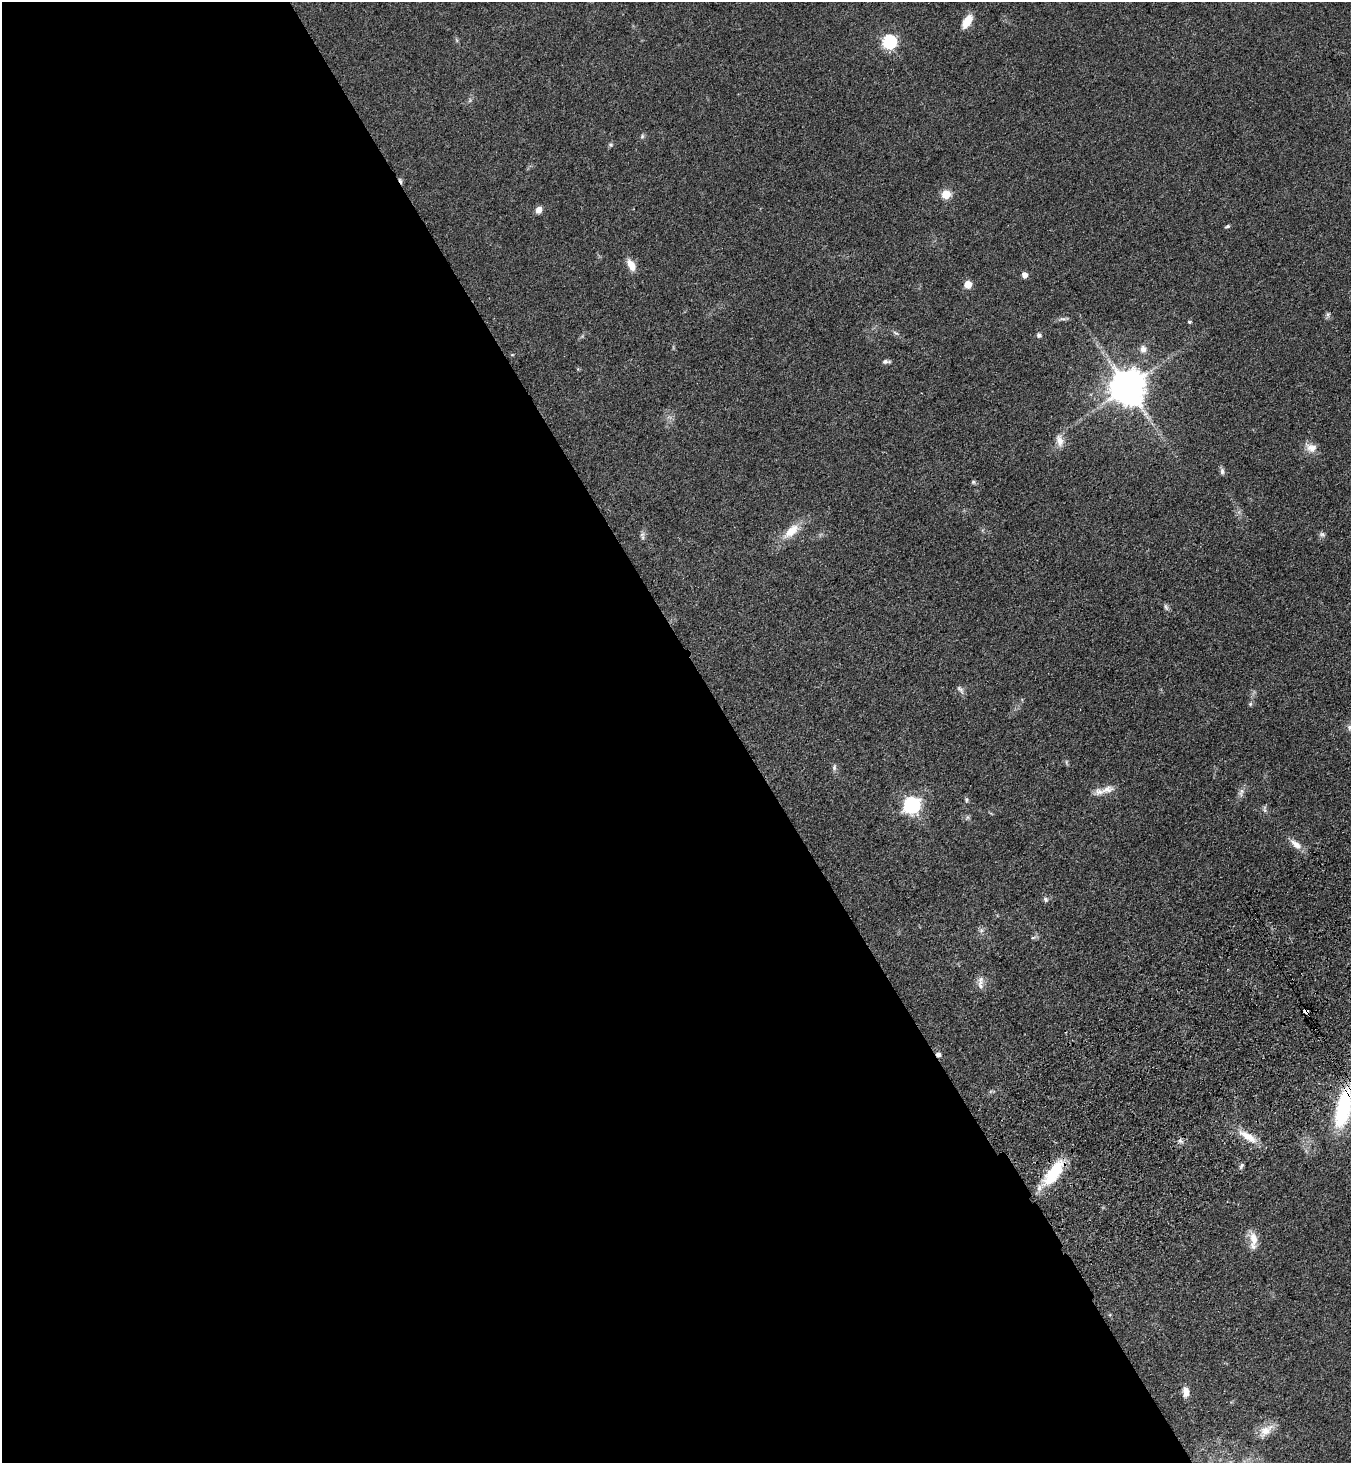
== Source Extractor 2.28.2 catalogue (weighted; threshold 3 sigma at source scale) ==
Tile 9 of 4 x 4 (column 1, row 3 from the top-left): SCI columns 371-1719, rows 1563-3023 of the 6001 x 6046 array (HDU 1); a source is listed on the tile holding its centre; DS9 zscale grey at full resolution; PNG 1353 x 1465 px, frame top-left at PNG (2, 2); no overlay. Shown black and unused: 55% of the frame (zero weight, under 3 of 4 exposures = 6% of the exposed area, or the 3 px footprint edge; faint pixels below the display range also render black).
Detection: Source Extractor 2.28.2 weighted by HDU 2 'WHT'; one run over the whole footprint, this tile lists its part. Background 0.0589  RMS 0.006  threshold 0.0272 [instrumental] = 3 sigma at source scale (4.5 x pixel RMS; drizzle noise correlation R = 1.50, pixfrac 1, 0.05/0.05 arcsec/px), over >= 5 px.
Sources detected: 55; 1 cosmic-ray / hot-pixel residue — not listed; the other 54 listed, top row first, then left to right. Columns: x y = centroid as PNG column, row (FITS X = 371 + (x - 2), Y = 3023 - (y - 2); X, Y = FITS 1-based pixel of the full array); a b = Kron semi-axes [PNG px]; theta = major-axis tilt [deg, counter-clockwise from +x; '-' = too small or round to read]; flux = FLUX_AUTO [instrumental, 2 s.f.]
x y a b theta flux
967 21 16 8 60 8.9
889 42 6 6 - 110
470 100 6 5 - 1.1
642 136 6 5 - 1.1
611 145 6 6 - 1.1
946 194 5 5 - 22
539 210 7 6 - 4
1227 226 7 4 23 1.1
631 265 15 8 -61 6.2
1024 275 5 5 - 4.7
968 284 5 5 - 13
1328 314 8 5 84 1.3
1063 319 11 4 -5 1.6
1189 322 5 4 - 0.87
896 333 10 4 -33 1.3
1039 335 7 6 - 1.5
1143 349 11 9 87 3.3
512 355 5 3 - 0.56
886 361 11 5 4 1.8
1127 387 10 10 - 1600
1060 440 19 10 -80 5.2
1311 448 16 11 -28 5.6
1222 471 10 5 -90 1.7
973 482 6 5 - 1
791 531 27 12 43 12
642 534 8 6 52 1.7
1322 534 8 7 - 1.6
1166 607 10 5 -74 1.5
960 689 13 6 -54 2
1250 704 5 5 - 1
1350 727 9 7 -77 2
1067 762 8 4 -81 0.97
834 767 10 5 85 1.6
1107 789 21 10 22 6.5
1241 792 14 7 76 2.8
966 800 6 5 - 1
911 805 7 7 - 180
1265 809 11 4 -89 1.3
967 817 8 5 57 1.2
1296 844 19 8 -41 5.3
1046 899 7 6 - 1.5
981 930 8 6 69 1.8
1033 937 8 4 9 1.1
980 983 21 8 -90 4.2
1306 1011 4 3 - 19
938 1054 6 5 - 2.1
1343 1108 42 15 78 56
1247 1136 28 10 -30 9.9
1180 1141 8 6 -35 1.8
1241 1166 9 5 64 1.3
1054 1173 38 14 54 25
1253 1240 23 9 -83 7.6
1186 1392 11 7 -85 4.7
1265 1431 24 12 38 8.1
Overlapping masked pixels (flux is a lower limit): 4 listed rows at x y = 1306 1011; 938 1054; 1343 1108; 1054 1173
Isophote crosses this tile's border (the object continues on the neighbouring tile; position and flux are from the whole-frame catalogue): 2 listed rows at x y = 1350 727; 1343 1108